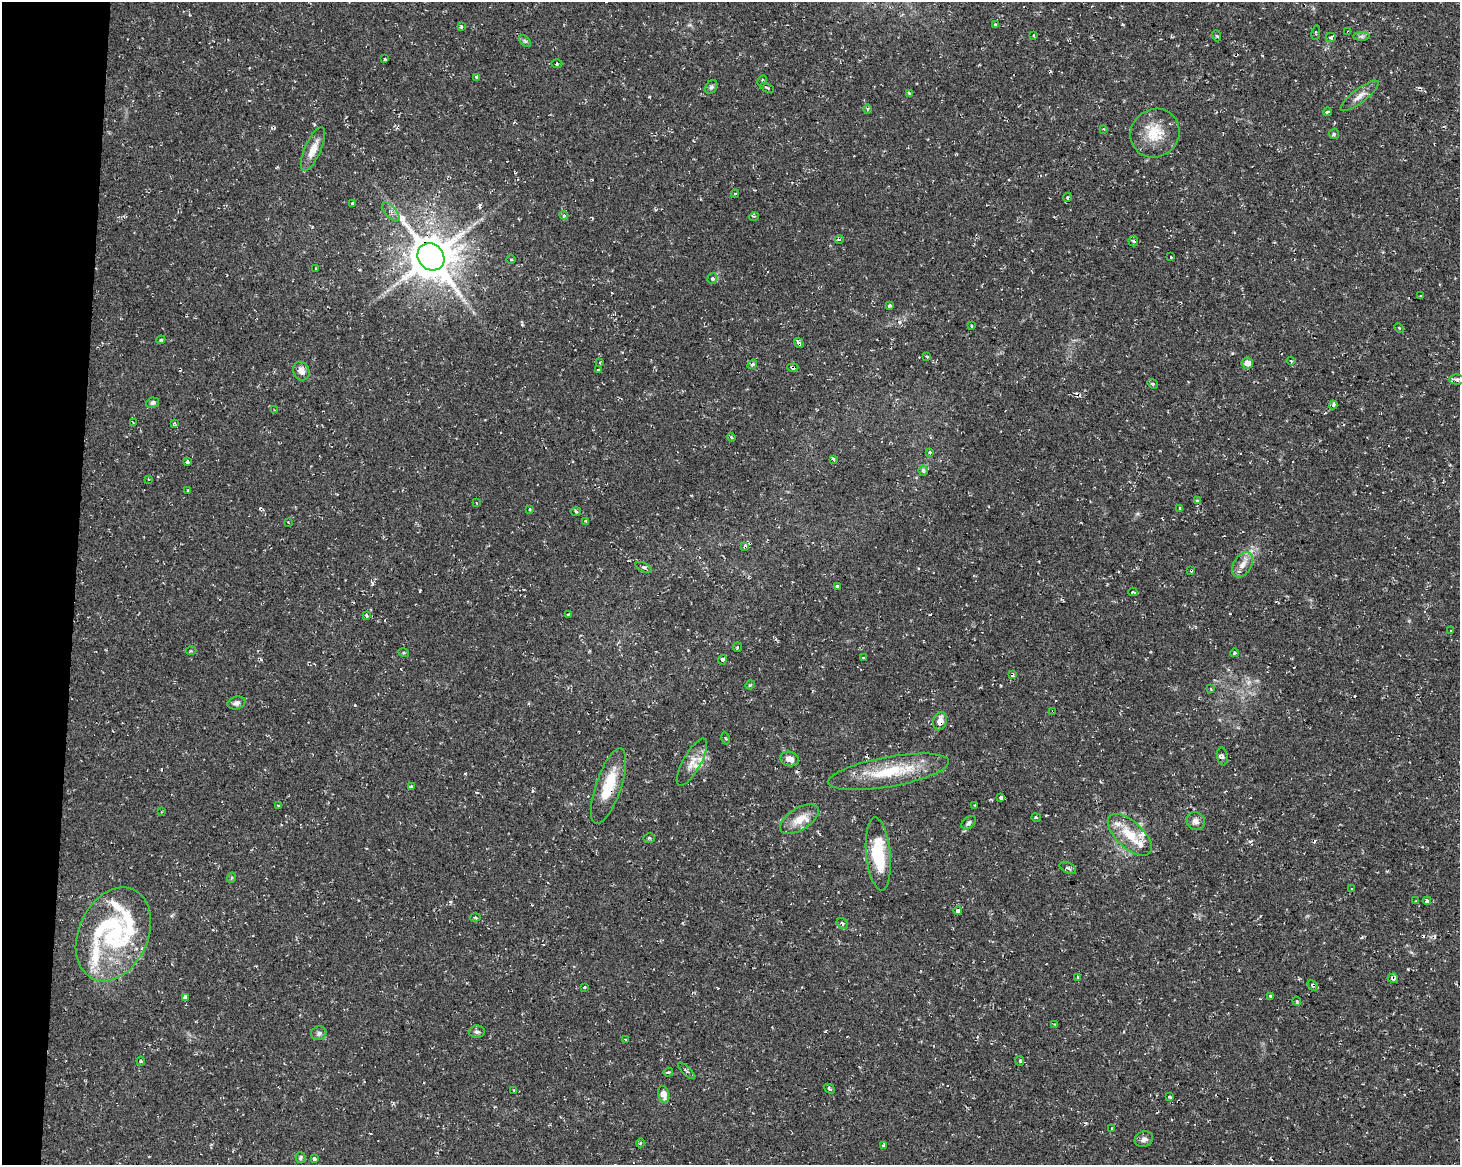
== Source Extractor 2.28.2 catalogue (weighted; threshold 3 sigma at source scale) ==
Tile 7 of 3 x 4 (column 1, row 3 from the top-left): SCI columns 284-1741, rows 1163-2325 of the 4882 x 4662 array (HDU 1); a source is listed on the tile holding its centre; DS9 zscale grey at full resolution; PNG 1462 x 1167 px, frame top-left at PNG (2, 2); each listed source drawn as its Kron ellipse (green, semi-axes under 4 px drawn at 4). Shown black and unused: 5% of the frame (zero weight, under 2 of 3 exposures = <1% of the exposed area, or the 3 px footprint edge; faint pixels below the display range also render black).
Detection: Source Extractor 2.28.2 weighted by HDU 2 'WHT'; one run over the whole footprint, this tile lists its part. Background 0.0261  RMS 0.0038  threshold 0.0172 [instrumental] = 3 sigma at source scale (4.5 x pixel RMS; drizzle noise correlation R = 1.50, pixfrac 1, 0.0396/0.0396 arcsec/px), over >= 5 px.
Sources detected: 174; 21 cosmic-ray / hot-pixel residue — neither listed nor drawn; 9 inside a brighter listed object's ellipse — not listed separately; the other 144 listed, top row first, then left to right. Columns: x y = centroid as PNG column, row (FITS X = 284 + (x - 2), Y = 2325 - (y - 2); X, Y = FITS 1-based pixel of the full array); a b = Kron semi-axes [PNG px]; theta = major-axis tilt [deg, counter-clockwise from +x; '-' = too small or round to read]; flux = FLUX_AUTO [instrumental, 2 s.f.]
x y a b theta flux
996 25 3 3 - 8.1
461 27 4 4 - 0.57
1348 32 3 3 - 0.89
1316 33 7 2 80 0.38
1034 35 3 3 - 0.74
1217 36 5 3 - 0.53
1362 36 8 4 1 0.82
1331 37 5 4 - 1
525 41 7 4 -44 0.67
385 59 3 3 - 0.52
557 64 5 3 - 0.47
477 77 4 4 - 0.54
762 81 6 4 60 0.52
711 87 7 5 60 0.83
767 88 7 3 -24 0.62
909 93 4 3 - 1.2
1360 96 23 7 37 3
867 109 5 3 - 0.39
1327 112 4 3 - 1.9
1103 129 3 3 - 0.45
1155 133 25 23 42 11
1334 134 5 5 - 0.61
313 149 23 8 66 4.7
735 194 4 3 - 0.41
1067 197 4 4 - 0.47
353 203 4 3 - 6.8
391 212 12 5 -48 1.4
564 215 4 4 - 0.49
754 216 5 3 - 0.42
839 240 4 3 - 0.37
1133 241 5 5 - 0.7
431 257 14 12 -47 1500
1171 257 3 3 - 0.6
511 259 4 3 - 0.37
316 269 3 2 - 0.45
712 279 5 5 - 0.58
1420 296 3 3 - 0.62
889 306 4 3 - 0.89
971 326 3 3 - 0.9
1399 328 5 3 - 0.41
161 340 4 4 - 0.41
799 343 5 3 - 1.2
927 356 3 3 - 1.1
1291 361 4 3 - 0.37
600 362 4 2 - 0.36
1247 363 6 5 - 3
752 364 5 3 - 0.74
793 367 5 3 - 3.8
598 370 3 3 - 0.77
301 371 9 8 - 2.8
1457 379 7 5 -2 0.87
1153 384 6 3 -36 0.52
153 403 6 5 - 0.98
1333 405 4 3 - 4.6
274 410 4 4 - 0.45
133 422 3 2 - 0.29
175 423 4 3 - 0.87
731 437 4 3 - 0.47
930 452 4 3 - 0.46
833 459 4 3 - 1.6
187 462 3 3 - 0.84
923 471 5 4 - 0.82
149 479 4 3 - 0.36
188 491 4 2 - 0.34
1197 500 3 3 - 0.93
477 503 3 2 - 0.26
1180 508 4 3 - 1.6
530 509 3 3 - 0.87
576 511 5 3 - 0.57
585 521 3 3 - 1.4
288 522 3 2 - 0.25
745 547 3 3 - 1.9
1242 565 14 9 58 3.1
644 567 8 4 -24 1.1
1191 570 4 3 - 1.2
837 587 4 3 - 3.1
1133 592 4 3 - 0.73
568 614 4 2 - 0.45
366 616 4 3 - 2.7
1450 631 3 3 - 0.94
737 647 5 2 - 0.37
191 651 5 3 - 0.4
404 653 5 3 - 0.39
1234 653 4 3 - 0.35
863 658 3 3 - 0.62
722 660 5 3 - 4.7
1012 674 4 4 - 0.95
750 685 5 4 - 0.54
1211 689 4 4 - 0.47
236 703 9 6 13 1.4
1053 711 3 3 - 0.71
940 721 9 6 77 3
726 738 6 3 -79 0.41
1222 756 9 5 -81 0.97
790 759 9 7 -16 3.1
692 762 26 9 61 4.7
889 772 61 15 10 19
608 786 40 12 71 12
411 787 3 3 - 2.3
1001 797 4 3 - 2.9
278 805 4 2 - 0.3
975 805 3 2 - 0.29
161 812 4 2 - 0.29
1036 818 5 2 - 0.5
799 819 22 11 32 5.5
1196 821 9 8 - 2.1
969 823 8 5 41 0.99
1130 835 27 13 -42 10
649 838 6 4 -1 0.57
878 854 36 12 -85 17
1068 868 9 5 -28 1.1
231 878 5 3 - 0.43
1352 889 3 2 - 0.34
1416 901 3 3 - 0.54
1427 901 4 3 - 4.5
958 911 4 3 - 4.3
475 918 5 3 - 0.57
842 923 6 5 - 1
113 934 49 34 65 37
1077 978 4 3 - 0.59
1393 978 5 4 - 1.2
1313 985 6 3 -47 0.71
584 987 3 3 - 1.3
1270 996 3 3 - 0.7
185 998 4 3 - 4.2
1297 1001 4 3 - 0.37
1055 1024 3 3 - 0.37
477 1032 8 6 0 1.1
319 1033 8 6 11 1.1
626 1040 4 3 - 1.1
141 1061 4 4 - 0.45
1020 1061 5 4 - 0.53
686 1071 11 2 -45 0.56
668 1072 5 4 - 0.6
829 1089 6 3 -43 0.63
514 1090 4 3 - 0.44
663 1094 9 5 -77 4
1170 1097 3 3 - 0.58
1112 1128 3 3 - 1.5
1144 1139 9 7 20 1.7
640 1143 4 3 - 0.36
884 1145 4 3 - 10
300 1157 5 5 - 0.58
314 1159 3 3 - 4.6
Overlapping masked pixels (flux is a lower limit): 12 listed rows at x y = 1348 32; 431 257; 799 343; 793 367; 745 547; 1191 570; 1012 674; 1053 711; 940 721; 608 786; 1393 978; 1313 985